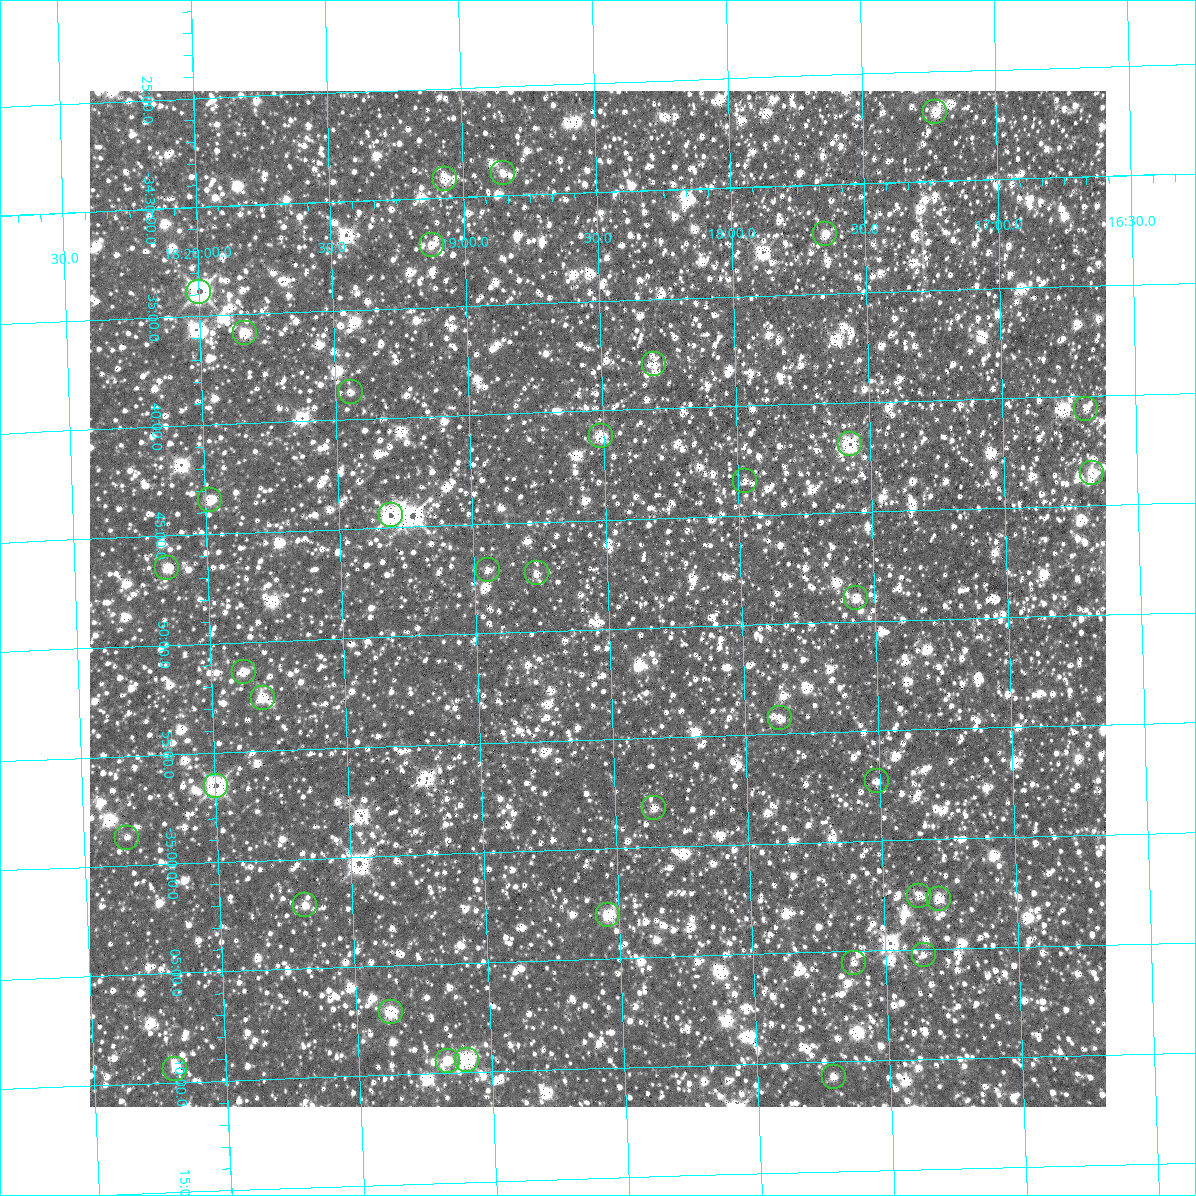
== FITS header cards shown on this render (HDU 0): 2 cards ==
NAXIS1  =                 1016 / length of data axis 1
NAXIS2  =                 1016 / length of data axis 2

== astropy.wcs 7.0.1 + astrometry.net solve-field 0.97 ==
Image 1016 x 1016 px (HDU 0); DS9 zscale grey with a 90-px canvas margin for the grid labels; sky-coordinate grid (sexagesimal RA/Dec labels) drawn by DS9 from the SOLVED WCS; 38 Tycho-2 reference stars matched to detected sources circled (green)
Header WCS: RA---SIN-SIP/DEC--SIN-SIP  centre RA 18:18:32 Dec -34:49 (274.63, -34.81 deg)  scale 2.78 x 2.74 arcsec/px (non-square pixels)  FOV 47.0' x 46.4'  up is -2 deg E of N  parity normal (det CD < 0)
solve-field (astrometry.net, Tycho-2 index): VERIFIED the header's WCS against the Tycho-2 star catalogue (verified at 3 index scales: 4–38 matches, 0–6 conflicts across passes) and refined it, rather than solving blind
Solved WCS: RA---TAN-SIP/DEC--TAN-SIP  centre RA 18:18:32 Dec -34:49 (274.63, -34.81 deg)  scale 2.78 x 2.74 arcsec/px (non-square pixels)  FOV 47.0' x 46.4'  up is -2 deg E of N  parity normal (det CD < 0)
The solver's refit moves the header's centre by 0.86 arcsec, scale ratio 1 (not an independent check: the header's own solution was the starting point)
Tycho-2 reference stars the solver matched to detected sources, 38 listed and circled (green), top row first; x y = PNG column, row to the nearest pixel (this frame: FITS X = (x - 90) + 1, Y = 1016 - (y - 91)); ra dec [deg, ICRS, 3 dp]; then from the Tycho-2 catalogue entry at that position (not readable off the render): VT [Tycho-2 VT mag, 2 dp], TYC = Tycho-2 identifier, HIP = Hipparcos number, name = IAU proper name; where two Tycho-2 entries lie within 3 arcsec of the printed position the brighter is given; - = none
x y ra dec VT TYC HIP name
935 112 274.307 -34.447 10.94 7400-418-1 - -
503 173 274.712 -34.483 10.31 7401-1616-1 - -
445 179 274.766 -34.486 10.94 7401-3018-1 - -
825 234 274.413 -34.538 10.31 7400-506-1 - -
432 245 274.781 -34.536 10.81 7401-948-1 - -
199 292 274.999 -34.565 10.15 7401-1768-1 - -
245 333 274.958 -34.598 9.85 7401-1904-1 - -
654 364 274.575 -34.632 10.06 7401-66-1 - -
351 392 274.860 -34.646 9.76 7401-1208-1 - -
1086 409 274.171 -34.677 9.83 7400-917-1 - -
601 436 274.627 -34.686 6.90 7401-16-1 89708 -
850 444 274.394 -34.698 10.34 7400-1294-1 - -
1092 473 274.167 -34.726 10.57 7400-960-1 - -
745 481 274.493 -34.724 9.74 7400-476-1 - -
210 500 274.995 -34.724 10.35 7401-2754-1 - -
391 515 274.826 -34.741 7.86 7401-2533-1 - -
167 568 275.038 -34.775 7.89 7401-2205-1 89852 -
488 570 274.737 -34.785 10.03 7401-2066-1 - -
537 573 274.691 -34.789 10.69 7401-93-1 - -
856 598 274.392 -34.815 10.48 7400-488-1 - -
244 672 274.969 -34.856 10.22 7401-2375-1 - -
263 698 274.952 -34.876 10.35 7401-2863-1 - -
780 718 274.467 -34.905 11.00 7400-462-1 - -
877 781 274.378 -34.955 10.83 7400-1107-1 - -
216 786 274.999 -34.942 10.82 7401-2689-1 - -
654 808 274.589 -34.970 8.73 7401-104-1 - -
127 838 275.085 -34.979 9.27 7401-3200-1 - -
919 896 274.342 -35.043 10.22 7400-400-1 - -
939 899 274.323 -35.045 10.90 7400-996-1 - -
305 905 274.919 -35.035 10.81 7401-3157-1 - -
608 915 274.635 -35.050 8.85 7401-9-1 89710 -
924 955 274.339 -35.088 10.57 7400-432-1 - -
854 963 274.405 -35.092 10.41 7400-1261-1 - -
391 1012 274.843 -35.119 10.03 7401-673-1 - -
467 1060 274.773 -35.157 8.66 7401-1085-1 89766 -
448 1061 274.791 -35.157 11.20 7401-373-1 - -
175 1069 275.048 -35.156 10.90 7401-219-1 - -
834 1077 274.428 -35.178 11.25 7400-612-1 - -